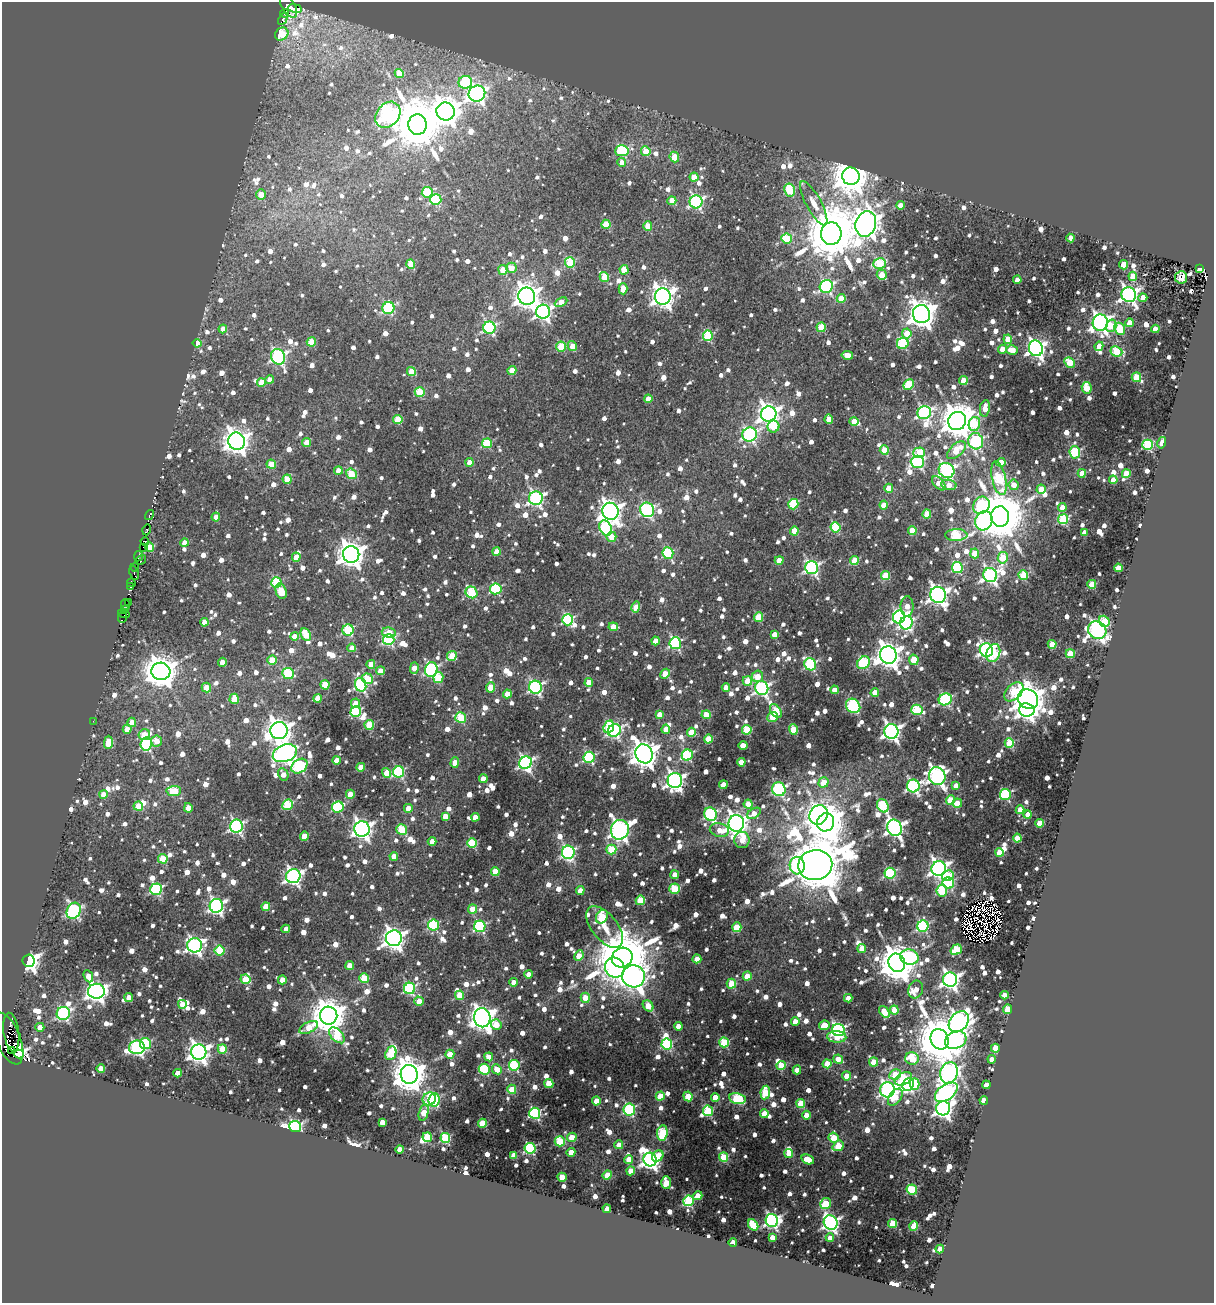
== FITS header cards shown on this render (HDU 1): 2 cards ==
NAXIS1  =                 1212
NAXIS2  =                 1301

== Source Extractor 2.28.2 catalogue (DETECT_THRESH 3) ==
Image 1212 x 1301 px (HDU 1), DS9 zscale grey, 1 PNG px = 1 image px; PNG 1216 x 1305 px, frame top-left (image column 1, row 1301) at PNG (2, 2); each listed source drawn as its Kron ellipse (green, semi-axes under 4 px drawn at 4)
Background 0.38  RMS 0.039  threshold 0.116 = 3 sigma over >= 5 px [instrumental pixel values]
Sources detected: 1820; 10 with non-positive FLUX_AUTO (blend fragments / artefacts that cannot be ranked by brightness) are neither listed nor drawn; of the other 1810, the 500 brightest by FLUX_AUTO listed and drawn (1310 fainter detections omitted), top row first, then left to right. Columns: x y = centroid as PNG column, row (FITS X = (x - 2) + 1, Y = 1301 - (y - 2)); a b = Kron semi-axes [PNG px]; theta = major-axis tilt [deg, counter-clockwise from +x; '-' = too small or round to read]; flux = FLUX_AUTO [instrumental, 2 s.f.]
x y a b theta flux
288 6 13 6 -58 2900
295 8 7 3 -10 250
285 13 4 3 - 430
283 19 6 3 64 330
282 34 7 6 - 110
399 74 4 4 - 77
465 82 7 6 - 200
477 94 8 8 - 1300
446 112 9 9 - 4000
388 115 14 11 50 1100
417 125 10 9 - 17000
622 151 6 5 - 270
646 151 5 4 - 83
674 157 5 4 - 100
622 162 4 4 - 36
851 176 9 8 - 8400
694 177 4 4 - 62
789 190 6 5 - 210
427 192 5 5 - 160
261 195 5 4 - 53
436 200 5 5 - 210
672 201 4 4 - 69
696 202 6 6 - 600
814 203 25 7 -61 38
900 205 4 4 - 39
606 224 4 4 - 89
866 224 13 10 72 4700
648 226 4 4 - 73
831 233 11 10 - 19000
787 238 5 5 - 160
1070 238 4 4 - 36
570 263 5 5 - 180
411 264 5 4 - 88
880 264 6 5 - 190
1123 265 4 4 - 85
511 268 5 5 - 40
1200 268 3 2 - 140
503 270 5 4 - 57
624 270 5 4 - 110
882 275 5 5 - 79
1133 276 4 4 - 79
604 277 5 4 - 81
1181 277 6 6 - 65
1017 280 4 4 - 55
826 286 7 6 - 540
623 289 6 4 -88 52
1129 295 7 7 - 1100
527 296 8 8 - 2700
663 297 8 8 - 2200
841 298 4 4 - 76
1143 298 4 4 - 51
561 302 6 4 27 55
388 308 6 6 - 330
543 312 7 7 - 960
922 314 9 8 - 3700
1100 323 8 7 - 1400
1129 323 4 4 - 43
1111 326 6 5 - 68
821 327 5 4 - 130
489 328 6 6 - 420
223 329 4 4 - 43
1120 329 6 5 - 160
1155 329 4 4 - 49
907 333 5 4 - 62
708 336 5 5 - 210
1008 339 4 4 - 80
311 342 4 4 - 93
197 343 4 4 - 56
903 344 6 5 - 220
561 346 5 5 - 130
572 346 5 4 - 45
1099 346 5 4 - 37
1036 348 8 7 - 1300
1002 349 4 4 - 54
1012 350 6 4 -17 60
1116 351 6 5 - 160
847 355 6 4 -10 38
278 357 8 7 - 690
1070 362 5 4 - 130
512 370 4 4 - 77
411 371 4 4 - 80
1136 377 5 4 - 91
270 380 4 4 - 36
963 380 4 4 - 67
261 382 4 4 - 76
909 384 5 5 - 180
1087 388 6 5 - 100
420 392 5 5 - 120
648 399 4 4 - 41
985 408 8 5 79 42
924 413 7 6 - 640
769 414 8 7 - 2000
829 419 4 4 - 61
398 420 4 4 - 100
854 421 5 4 - 45
957 421 9 9 - 6900
974 424 7 5 80 140
773 426 6 6 - 96
750 434 7 7 - 640
236 441 9 8 - 2700
976 441 8 7 - 430
306 442 4 4 - 52
487 443 5 5 - 170
1162 443 6 4 75 55
1148 445 5 5 - 300
884 450 5 4 - 93
956 450 11 6 41 110
1075 452 6 5 - 290
919 453 6 5 - 130
470 462 4 4 - 47
917 462 6 6 - 510
1001 462 4 4 - 69
271 464 5 4 - 82
946 470 8 7 - 740
338 471 4 4 - 38
1082 473 4 4 - 50
351 474 5 5 - 120
1126 474 4 4 - 85
999 478 17 7 -77 260
287 479 4 4 - 89
1113 480 4 4 - 44
939 483 8 5 -48 49
949 485 8 5 -9 44
1014 485 5 5 - 44
889 488 4 4 - 63
1041 489 4 4 - 73
536 498 7 7 - 790
793 504 5 5 - 170
884 505 4 4 - 48
981 505 9 7 51 290
1062 507 4 4 - 40
647 510 7 7 - 510
610 511 9 8 - 2200
927 514 4 4 - 77
150 515 5 3 - 360
216 517 4 4 - 38
1000 517 10 9 - 15000
1063 519 5 5 - 220
984 521 10 8 65 430
835 527 5 5 - 210
606 528 8 6 -63 450
147 530 5 3 - 250
794 531 4 4 - 66
912 531 4 4 - 76
1084 533 4 4 - 38
956 535 11 6 1 230
611 537 5 5 - 45
145 541 4 3 - 50
185 543 4 4 - 47
143 547 2 2 - 76
149 547 5 4 - 93
496 552 4 4 - 47
668 553 6 5 - 250
975 553 5 4 - 73
351 555 8 8 - 3300
138 556 5 3 - 290
296 557 4 4 - 60
1003 558 6 5 - 160
141 560 6 3 33 340
779 560 4 4 - 42
854 561 4 4 - 100
135 567 4 3 - 140
812 568 6 6 - 680
957 568 5 5 - 290
1118 568 4 4 - 58
134 573 7 3 -73 110
885 575 5 4 - 110
990 575 7 6 - 900
1023 575 5 4 - 150
276 582 5 5 - 230
131 583 4 2 - 64
1092 584 4 4 - 110
131 587 3 3 - 46
496 589 6 5 - 250
281 591 8 5 -69 71
471 592 6 5 - 210
938 595 8 7 - 1500
128 602 3 2 - 96
125 605 5 3 - 170
907 606 10 6 90 41
636 607 6 4 74 62
124 610 3 3 - 290
124 613 6 3 -17 440
123 617 6 3 69 410
758 617 5 4 - 120
899 617 6 6 - 620
568 620 5 5 - 330
1104 621 6 5 - 130
204 622 4 4 - 38
906 623 7 6 - 600
613 627 5 4 - 53
348 630 5 5 - 220
1097 630 9 8 - 1200
389 633 7 5 -9 57
306 634 6 4 -63 110
774 634 4 4 - 46
294 636 4 4 - 41
389 640 6 5 - 400
656 641 4 4 - 43
675 643 6 5 - 450
1052 644 4 4 - 87
352 648 4 4 - 38
986 650 7 6 - 880
993 653 9 6 71 170
1070 654 4 4 - 110
888 655 9 8 - 3300
452 656 5 4 - 110
272 660 5 4 - 95
914 660 5 4 - 94
222 662 4 4 - 37
863 663 7 5 48 270
371 664 4 4 - 39
810 664 6 5 - 350
414 668 6 4 88 41
431 670 7 6 - 470
161 671 9 8 - 5300
381 671 4 4 - 53
288 673 6 5 - 170
665 674 5 4 - 56
758 676 6 5 - 45
438 678 5 5 - 110
367 679 5 5 - 150
747 681 5 5 - 86
589 682 4 4 - 68
325 685 4 4 - 110
361 685 7 5 -69 550
491 687 5 4 - 81
535 687 6 6 - 550
726 687 4 4 - 38
206 688 5 4 - 67
762 688 7 6 - 730
835 690 4 4 - 53
1014 692 11 7 45 160
875 693 4 4 - 60
507 694 4 4 - 65
318 698 4 4 - 39
234 699 5 4 - 70
945 699 7 5 27 410
1028 699 10 9 - 5400
356 703 5 4 - 43
853 706 8 6 -44 380
917 710 6 5 - 210
1027 710 8 6 -6 1400
776 711 7 5 -54 140
356 712 5 5 - 260
660 714 4 4 - 38
706 715 4 4 - 75
772 717 5 5 - 74
461 718 5 5 - 170
93 721 2 2 - 45
132 722 5 4 - 62
369 725 5 4 - 130
609 727 6 5 - 180
127 729 4 4 - 57
666 729 4 4 - 36
747 730 5 4 - 140
793 730 5 4 - 110
279 731 8 8 - 3000
614 731 7 6 - 590
891 731 7 7 - 1300
691 732 4 4 - 70
144 735 6 5 - 38
708 739 4 4 - 110
156 741 6 5 - 36
108 742 6 4 88 96
1009 743 5 4 - 140
146 744 6 5 - 360
743 745 4 4 - 38
285 753 12 8 20 1600
644 754 10 8 -62 3800
687 755 5 5 - 310
589 757 5 5 - 350
337 760 4 4 - 40
741 762 4 4 - 61
455 763 5 4 - 40
525 763 6 6 - 670
299 766 9 6 37 430
361 767 4 4 - 64
399 772 6 5 - 340
386 773 5 4 - 60
283 774 6 5 - 37
937 776 9 8 - 1100
483 778 4 4 - 37
675 780 7 7 - 1300
823 782 5 4 - 61
723 785 4 4 - 56
913 786 6 6 - 680
956 786 4 4 - 38
779 789 7 6 - 490
174 791 7 5 3 110
103 794 4 4 - 44
350 794 4 4 - 69
1005 794 5 5 - 320
951 800 5 4 - 120
957 803 4 4 - 51
748 804 4 4 - 92
287 805 6 5 - 190
138 806 5 4 - 73
883 806 7 5 -62 220
338 807 6 5 - 270
188 808 4 4 - 39
408 808 4 4 - 36
1020 810 4 4 - 69
754 813 7 4 33 35
711 814 7 6 - 490
819 815 10 8 58 1200
1028 815 4 4 - 45
445 816 4 4 - 37
475 817 4 4 - 51
826 822 9 8 - 8400
736 823 8 8 - 2300
1040 823 4 4 - 69
236 826 6 6 - 660
895 828 8 7 - 1300
362 829 7 7 - 1600
402 830 6 5 - 130
620 830 10 9 - 1600
719 830 10 6 -10 36
304 836 5 4 - 57
1017 838 4 4 - 88
742 840 8 7 - 37
432 841 4 4 - 50
472 843 5 5 - 200
611 849 5 5 - 140
568 852 7 6 - 590
999 852 4 4 - 74
394 856 4 4 - 48
163 859 5 4 - 120
815 865 17 15 12 26000
797 866 9 7 -88 360
939 868 7 7 - 1400
495 872 4 4 - 76
890 873 5 5 - 290
675 875 4 4 - 43
293 876 7 7 - 970
948 876 6 5 - 150
948 883 6 5 - 270
156 889 6 5 - 370
674 889 5 5 - 150
580 890 4 4 - 36
942 891 5 5 - 180
640 900 5 4 - 130
216 906 7 6 - 910
266 907 4 4 - 70
473 909 4 4 - 75
74 911 8 6 60 690
602 917 7 5 56 160
433 925 5 5 - 260
480 926 6 5 - 360
923 926 5 5 - 360
605 927 24 13 -51 59
737 927 5 4 - 110
286 929 4 4 - 38
394 938 8 8 - 2100
195 945 7 7 - 1000
862 948 4 4 - 58
956 950 6 5 - 180
219 951 5 5 - 160
579 956 6 4 66 54
909 957 9 7 -13 270
622 958 10 9 - 28000
697 959 4 4 - 59
29 961 6 6 - 1700
897 963 9 8 - 8300
350 965 4 4 - 49
615 967 10 9 - 940
529 974 4 4 - 51
88 976 6 4 -66 45
634 976 11 11 - 2000
747 976 4 4 - 55
364 978 5 4 - 120
245 979 5 4 - 110
282 980 4 4 - 38
950 980 7 7 - 1200
514 982 4 4 - 51
731 984 5 4 - 110
410 988 6 5 - 380
916 989 9 7 69 39
96 991 8 7 - 1700
460 995 5 4 - 110
1005 995 4 4 - 45
129 997 4 4 - 41
585 998 5 4 - 50
848 998 4 4 - 50
419 1001 5 4 - 46
182 1004 4 4 - 41
648 1006 6 4 -51 47
1008 1009 4 4 - 140
894 1010 4 4 - 74
884 1012 6 4 -52 60
63 1013 6 6 - 500
329 1016 9 8 - 7100
482 1018 9 8 - 2700
795 1021 4 4 - 50
959 1022 12 8 49 1800
496 1025 5 5 - 65
824 1025 5 5 - 57
678 1026 4 4 - 36
40 1027 4 4 - 38
309 1027 10 5 28 76
838 1030 6 6 - 610
11 1032 19 7 -82 3100
337 1035 9 5 -44 130
837 1037 9 6 -3 64
8 1038 27 12 -68 5200
940 1039 10 8 -65 17000
956 1040 11 8 26 470
724 1042 5 5 - 190
145 1043 5 5 - 220
667 1044 5 5 - 300
137 1047 8 6 8 690
995 1048 4 4 - 82
222 1049 5 4 - 89
11 1050 3 3 - 1200
199 1052 8 7 - 1900
391 1053 7 5 66 140
19 1054 5 4 - 54000
450 1054 4 4 - 64
489 1057 4 4 - 60
838 1059 5 4 - 49
912 1059 7 6 - 84
992 1059 4 4 - 45
874 1062 4 4 - 71
827 1064 4 4 - 75
514 1065 5 5 - 240
781 1066 4 4 - 89
101 1068 4 4 - 60
484 1069 5 5 - 190
497 1069 5 4 - 48
797 1070 4 4 - 43
178 1073 4 4 - 35
949 1073 11 8 73 1300
409 1074 9 8 - 6600
895 1074 6 5 - 92
847 1076 4 4 - 56
903 1079 9 6 27 160
549 1083 4 4 - 97
908 1084 6 5 - 400
915 1084 6 4 -89 130
986 1085 4 4 - 46
512 1089 4 4 - 80
887 1090 8 7 - 980
765 1092 7 4 82 140
946 1092 13 7 36 830
660 1096 5 4 - 66
688 1096 5 4 - 110
715 1097 4 4 - 57
895 1097 9 6 54 50
737 1098 8 5 -12 230
429 1099 7 6 - 66
434 1100 7 5 85 340
984 1100 4 4 - 77
596 1101 4 4 - 54
801 1103 4 4 - 100
943 1108 7 7 - 1300
629 1109 6 5 - 340
708 1111 5 5 - 220
424 1112 8 4 76 62
535 1113 5 5 - 410
764 1113 4 4 - 52
806 1115 4 4 - 52
382 1122 4 4 - 42
482 1123 4 4 - 90
295 1127 6 5 - 520
662 1133 7 5 82 230
427 1137 5 4 - 140
572 1137 5 4 - 67
445 1138 5 5 - 230
834 1138 5 5 - 51
560 1141 5 5 - 180
619 1145 4 4 - 40
838 1146 6 4 40 100
530 1148 5 5 - 370
400 1149 4 4 - 56
571 1152 4 4 - 40
789 1154 4 4 - 65
514 1155 4 4 - 41
658 1156 6 5 - 64
724 1157 5 4 - 150
629 1159 4 4 - 52
650 1159 7 6 - 1300
808 1159 6 4 -24 71
631 1171 4 4 - 50
607 1175 5 4 - 52
562 1177 4 4 - 69
666 1183 6 5 - 68
912 1189 5 5 - 180
698 1196 5 4 - 52
688 1201 5 5 - 270
825 1204 5 5 - 120
607 1209 4 4 - 42
772 1220 6 6 - 720
831 1223 7 6 - 950
893 1223 4 4 - 98
753 1225 6 4 -56 120
914 1226 5 4 - 100
772 1237 4 4 - 39
830 1238 4 4 - 36
733 1242 4 4 - 54
940 1249 4 4 - 61
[1310 fainter detections neither listed nor drawn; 10 non-positive-flux detections neither listed nor drawn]